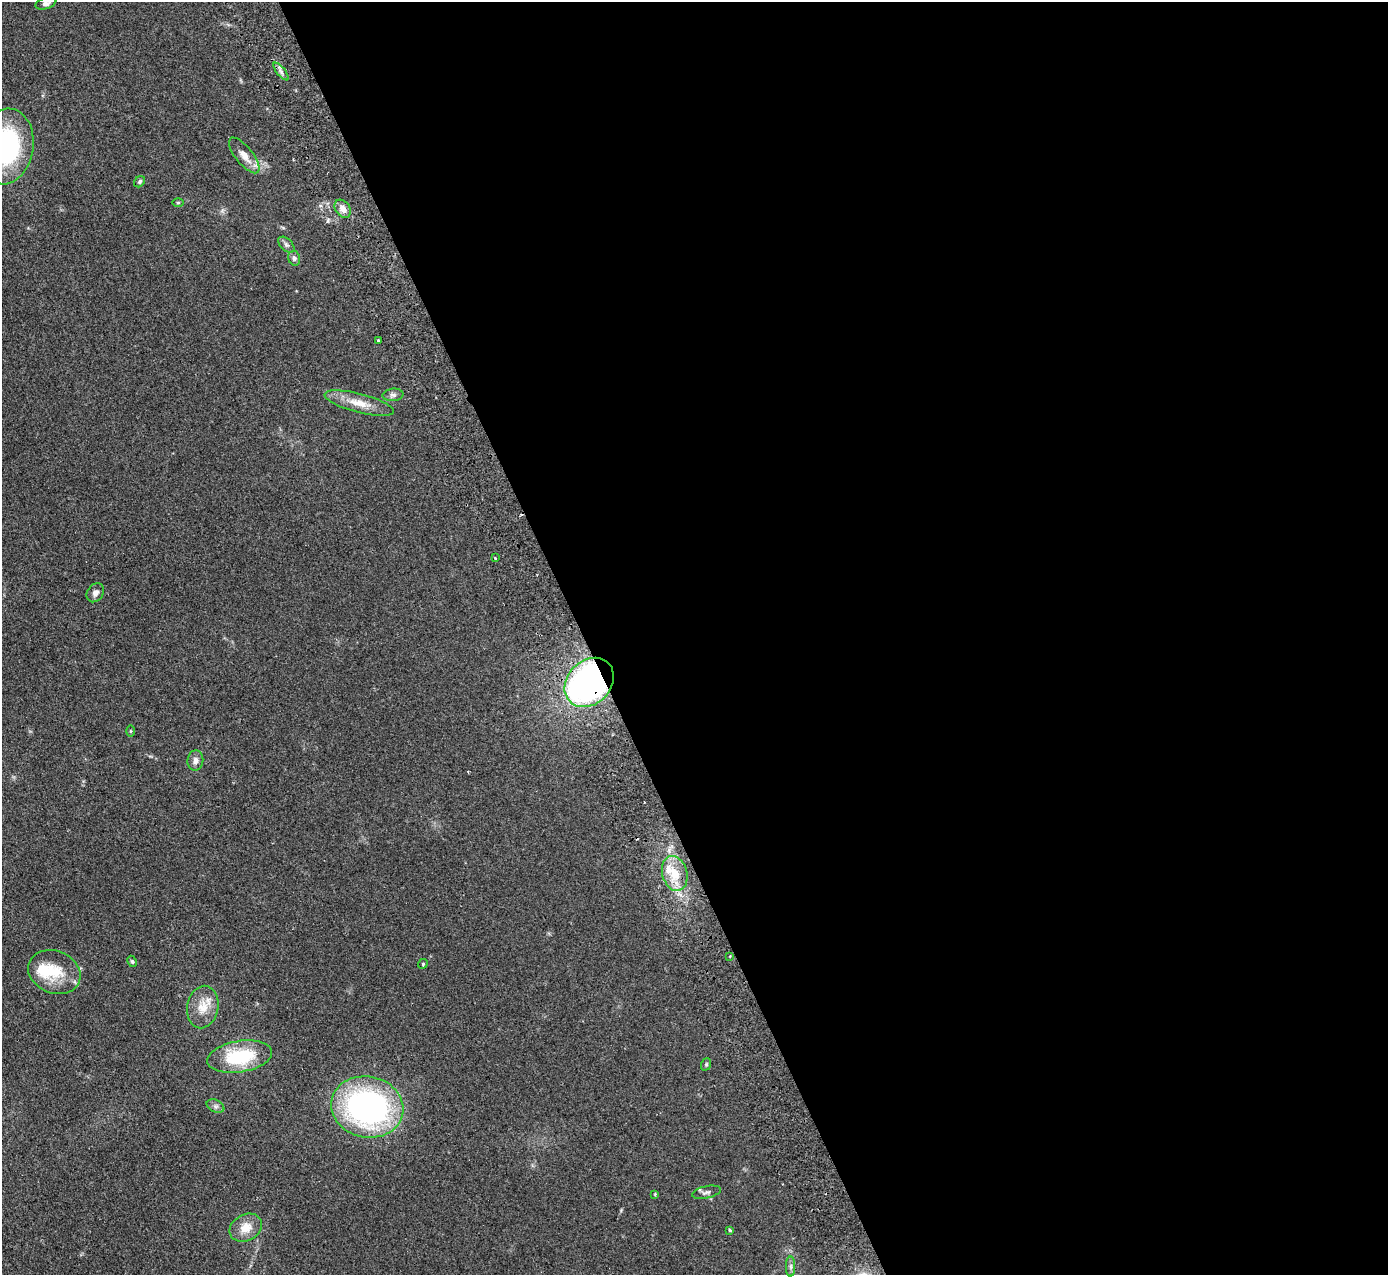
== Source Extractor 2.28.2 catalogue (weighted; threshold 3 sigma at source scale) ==
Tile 8 of 4 x 4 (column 4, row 2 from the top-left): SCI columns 4216-5601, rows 2728-4000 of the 5655 x 5585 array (HDU 1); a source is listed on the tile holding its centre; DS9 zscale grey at full resolution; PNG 1390 x 1277 px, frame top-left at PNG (2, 2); each listed source drawn as its Kron ellipse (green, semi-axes under 4 px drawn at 4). Shown black and unused: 58% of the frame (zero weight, under 2 of 3 exposures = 3% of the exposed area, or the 3 px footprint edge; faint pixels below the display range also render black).
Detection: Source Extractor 2.28.2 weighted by HDU 2 'WHT'; one run over the whole footprint, this tile lists its part. Background 0.145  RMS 0.01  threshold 0.0452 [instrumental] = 3 sigma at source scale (4.5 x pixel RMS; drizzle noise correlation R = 1.50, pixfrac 1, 0.05/0.05 arcsec/px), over >= 5 px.
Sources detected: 37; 1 inside a brighter object's white glare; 3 cosmic-ray / hot-pixel residue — neither listed nor drawn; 1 inside a brighter listed object's ellipse — not listed separately; the other 32 listed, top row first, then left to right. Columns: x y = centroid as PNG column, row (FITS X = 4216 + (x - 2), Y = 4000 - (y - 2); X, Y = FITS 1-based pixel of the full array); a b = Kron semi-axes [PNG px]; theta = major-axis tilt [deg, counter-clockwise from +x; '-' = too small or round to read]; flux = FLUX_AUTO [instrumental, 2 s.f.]
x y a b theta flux
46 3 10 5 17 3.3
281 71 11 3 -50 2.4
6 147 38 27 80 130
244 155 22 8 -51 11
140 182 6 5 - 1.8
178 203 6 4 0 1.1
343 209 10 7 -54 6.9
286 245 10 6 -44 2.6
294 258 7 6 - 2.5
378 340 3 3 - 2
393 395 10 6 6 3.2
359 403 36 9 -14 16
495 558 3 3 - 0.9
95 593 10 8 53 4
589 682 27 21 45 310
131 731 5 3 - 0.89
195 761 10 8 84 4.9
675 873 18 12 -74 19
730 956 3 2 - 0.86
132 961 6 4 -62 1.4
423 964 5 4 - 1.2
54 972 27 21 -22 30
203 1007 21 15 79 17
240 1056 33 15 9 56
706 1064 6 5 - 1.4
215 1106 9 6 -26 2.9
367 1107 36 30 -11 270
706 1192 15 6 12 3.4
655 1194 3 3 - 0.72
246 1228 17 13 30 14
730 1230 3 3 - 1.6
791 1267 10 4 90 2.6
Overlapping masked pixels (flux is a lower limit): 1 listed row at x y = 589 682
Isophote crosses this tile's border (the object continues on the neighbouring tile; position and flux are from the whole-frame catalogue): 2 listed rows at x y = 46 3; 6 147